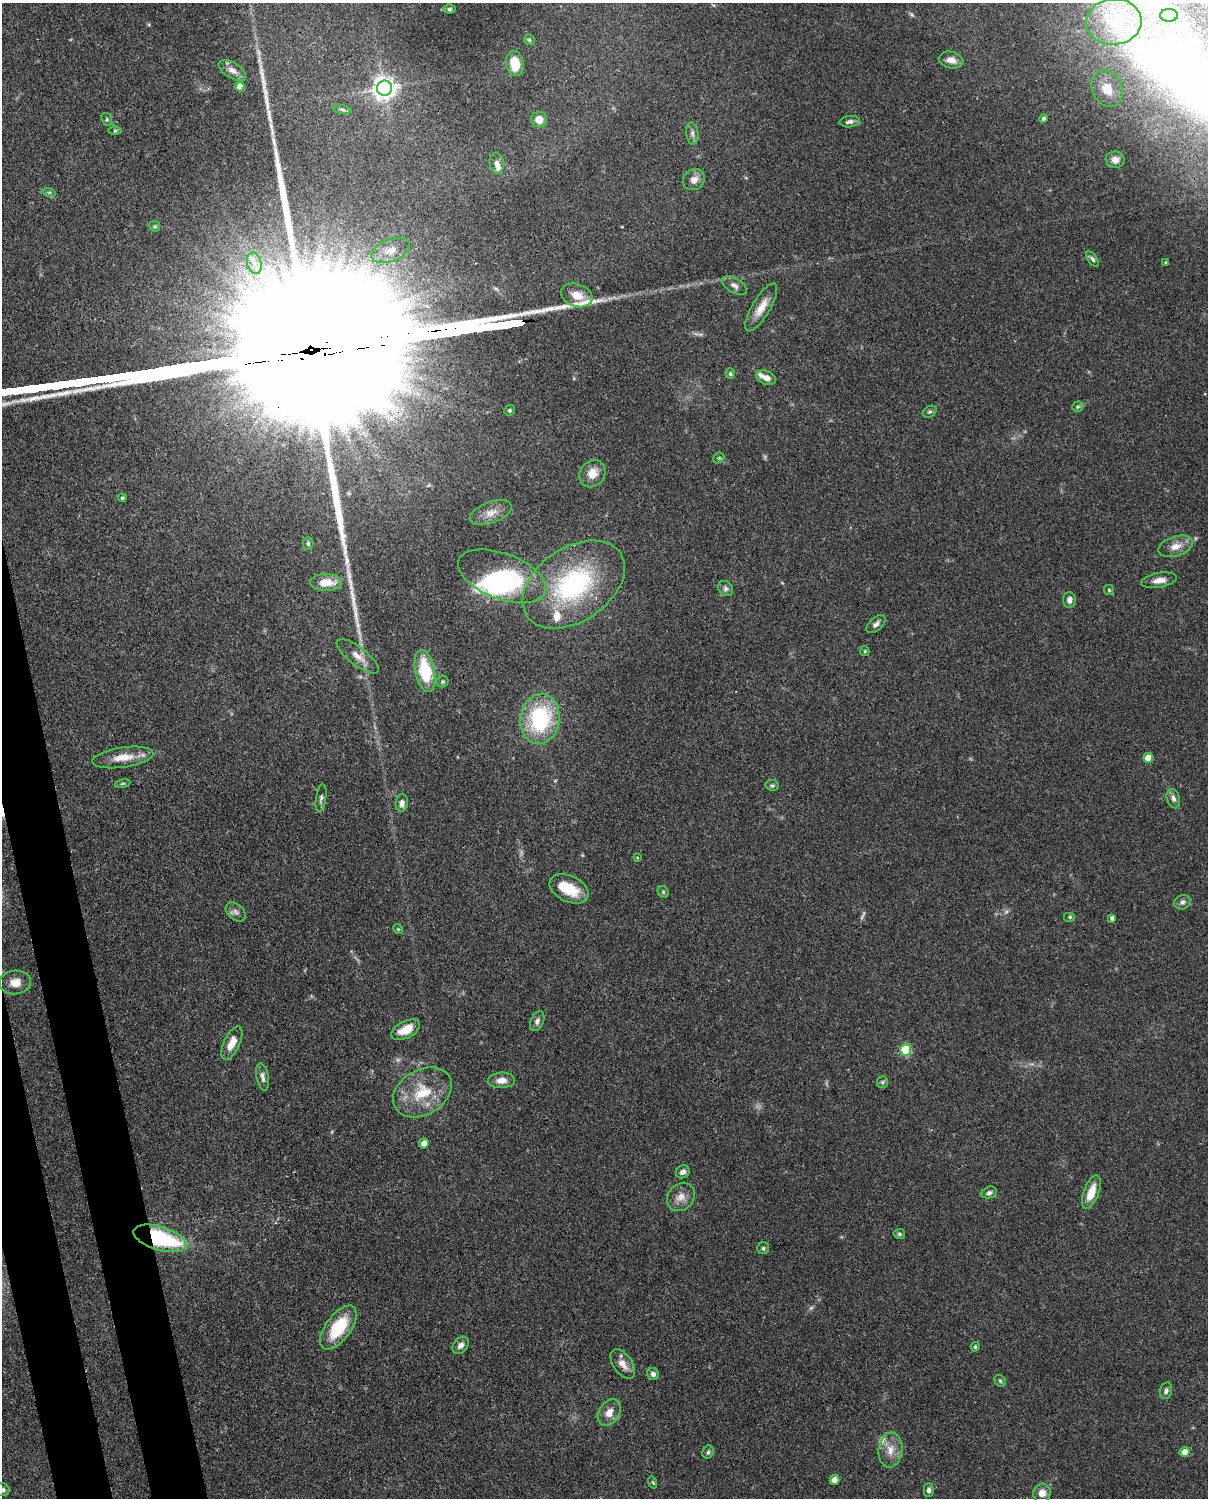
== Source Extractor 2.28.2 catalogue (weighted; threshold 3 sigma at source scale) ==
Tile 7 of 4 x 3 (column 3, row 2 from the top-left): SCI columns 2500-3705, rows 1762-3257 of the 4999 x 4907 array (HDU 1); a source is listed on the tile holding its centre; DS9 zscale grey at full resolution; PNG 1210 x 1500 px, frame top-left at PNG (2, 3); each listed source drawn as its Kron ellipse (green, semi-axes under 4 px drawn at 4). Shown black and unused: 4% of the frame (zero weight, under 3 of 4 exposures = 7% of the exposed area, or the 3 px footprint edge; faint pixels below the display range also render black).
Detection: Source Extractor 2.28.2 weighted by HDU 2 'WHT'; one run over the whole footprint, this tile lists its part. Background 0.114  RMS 0.0042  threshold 0.0187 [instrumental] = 3 sigma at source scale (4.5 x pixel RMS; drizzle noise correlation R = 1.50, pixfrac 1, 0.05/0.05 arcsec/px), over >= 5 px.
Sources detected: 115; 5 too faint to see at this stretch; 3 inside a brighter object's white glare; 2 long thin detections or spike segments (spike, bleed or trail) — neither listed nor drawn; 4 inside a brighter listed object's ellipse — not listed separately; the other 101 listed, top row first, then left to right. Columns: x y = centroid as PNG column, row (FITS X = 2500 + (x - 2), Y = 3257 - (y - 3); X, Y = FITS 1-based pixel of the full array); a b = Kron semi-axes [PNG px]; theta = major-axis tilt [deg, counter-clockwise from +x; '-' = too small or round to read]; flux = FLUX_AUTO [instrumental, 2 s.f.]
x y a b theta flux
449 9 6 4 0 0.7
1169 15 9 6 0 1.4
1114 22 27 23 5 19
529 40 6 5 - 0.59
951 60 12 8 -11 3
515 64 12 9 -81 8.4
232 70 15 7 -33 2.6
240 86 5 4 - 4
385 88 7 7 - 350
1107 89 19 15 -65 7.4
342 109 9 4 -11 0.94
107 119 6 5 - 0.67
1044 119 4 4 - 0.92
539 120 8 7 - 4.3
850 122 10 5 6 1.6
115 131 6 4 1 0.69
692 133 11 6 -84 1.5
1115 160 9 8 - 2.2
497 163 10 7 -80 2.2
694 180 11 10 - 3
49 192 6 4 -16 0.74
155 226 6 5 - 0.58
391 251 20 11 21 6.4
1092 259 9 4 -53 1.1
1165 262 4 2 - 0.32
254 263 11 7 -73 3.7
734 285 14 7 -30 2.2
577 295 16 11 -20 5.3
761 307 27 9 59 5.9
730 374 5 4 - 0.79
766 378 10 6 -22 2.9
1078 407 6 5 - 0.7
510 410 5 5 - 0.65
930 412 7 5 32 0.84
719 458 6 5 - 0.57
592 474 14 12 55 5.2
122 498 4 4 - 0.69
491 513 22 10 20 4.7
308 543 6 5 - 0.72
1175 546 17 10 17 4.5
502 576 46 22 -20 45
1159 580 18 7 10 3.5
326 582 16 8 1 7.8
574 584 56 36 34 59
726 588 8 6 -47 1.3
1109 590 5 5 - 0.59
1069 600 8 6 -89 2
876 624 11 6 42 1.8
865 651 5 4 - 0.53
358 656 25 9 -38 4.3
425 671 21 10 -79 20
443 681 6 6 - 0.7
540 719 25 19 81 40
123 757 31 10 8 7.4
1148 758 5 5 - 7.7
123 784 8 4 9 0.58
772 785 7 5 -11 0.78
321 798 14 5 81 1.4
1173 799 10 6 -73 1.9
402 803 9 6 82 2.1
637 858 4 3 - 0.35
569 889 21 13 -26 12
663 892 6 5 - 0.68
1182 902 8 7 - 1.4
236 912 11 7 -42 1.8
1070 917 6 5 - 0.7
1112 918 4 4 - 1.3
398 929 5 4 - 0.49
15 982 16 12 5 4.8
537 1021 10 6 66 1.5
406 1030 16 8 26 7.4
232 1043 18 8 65 5.6
906 1050 5 5 - 31
263 1077 14 6 -80 1.9
501 1080 13 7 3 3.2
882 1082 6 5 - 0.78
422 1092 31 22 30 18
424 1143 5 5 - 3.5
683 1172 7 6 - 1.6
1091 1192 17 7 70 7.7
989 1193 8 5 19 1.2
681 1197 15 12 49 4.1
899 1234 6 5 - 0.8
160 1238 27 11 -16 49
763 1248 6 6 - 0.71
338 1327 25 12 53 20
461 1345 10 7 50 2
975 1347 4 3 - 0.81
623 1364 17 9 -55 4.2
653 1374 6 5 - 1.5
1000 1381 6 5 - 0.69
1166 1391 8 6 75 1.4
609 1412 14 10 57 4.8
890 1450 17 12 83 5.5
708 1452 7 5 62 0.87
1185 1452 5 5 - 4.7
834 1480 5 5 - 4.8
653 1482 6 4 -70 0.51
3 1490 7 6 - 1.3
929 1490 7 5 -89 1.3
1042 1493 9 8 - 3.2
Overlapping masked pixels (flux is a lower limit): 1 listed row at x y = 160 1238
Isophote crosses this tile's border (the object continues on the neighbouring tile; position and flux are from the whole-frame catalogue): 1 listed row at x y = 3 1490